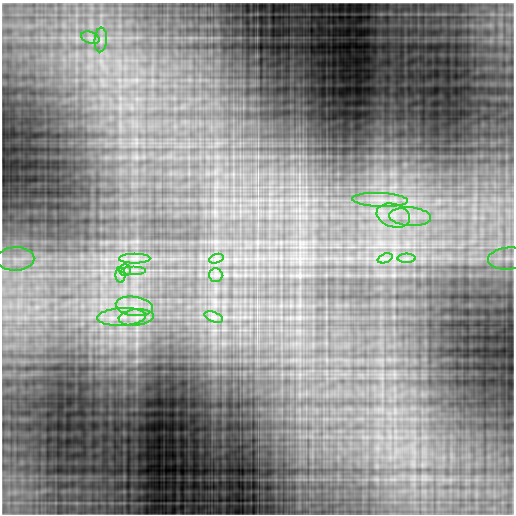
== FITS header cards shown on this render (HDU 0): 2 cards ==
NAXIS1  =                  512
NAXIS2  =                  512

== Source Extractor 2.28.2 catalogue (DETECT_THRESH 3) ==
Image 512 x 512 px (HDU 0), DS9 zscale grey, 1 PNG px = 1 image px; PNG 516 x 516 px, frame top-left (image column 1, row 512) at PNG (2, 3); each listed source drawn as its Kron ellipse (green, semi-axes under 4 px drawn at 4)
Background -2.37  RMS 0.15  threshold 0.435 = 3 sigma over >= 5 px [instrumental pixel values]
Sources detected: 19; all 19 listed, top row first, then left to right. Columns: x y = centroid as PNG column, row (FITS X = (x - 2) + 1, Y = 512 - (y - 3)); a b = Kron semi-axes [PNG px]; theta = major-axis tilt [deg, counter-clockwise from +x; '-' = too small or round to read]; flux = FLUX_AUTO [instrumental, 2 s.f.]
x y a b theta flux
90 38 9 5 -19 41
101 40 12 6 86 46
380 200 28 7 -2 160
393 216 17 11 -17 180
410 217 21 9 -4 170
385 258 8 4 21 35
407 258 9 4 0 37
15 259 19 11 1 190
135 259 16 5 0 66
216 259 7 4 18 30
508 259 20 11 4 140
125 270 6 5 - 29
134 270 12 2 0 28
120 275 8 5 -90 38
216 275 7 6 - 33
134 306 18 9 -8 170
122 317 24 9 3 210
136 317 17 8 5 120
214 317 10 5 -21 30
At the frame edge (FLAGS 8, measured only in part): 1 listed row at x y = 508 259